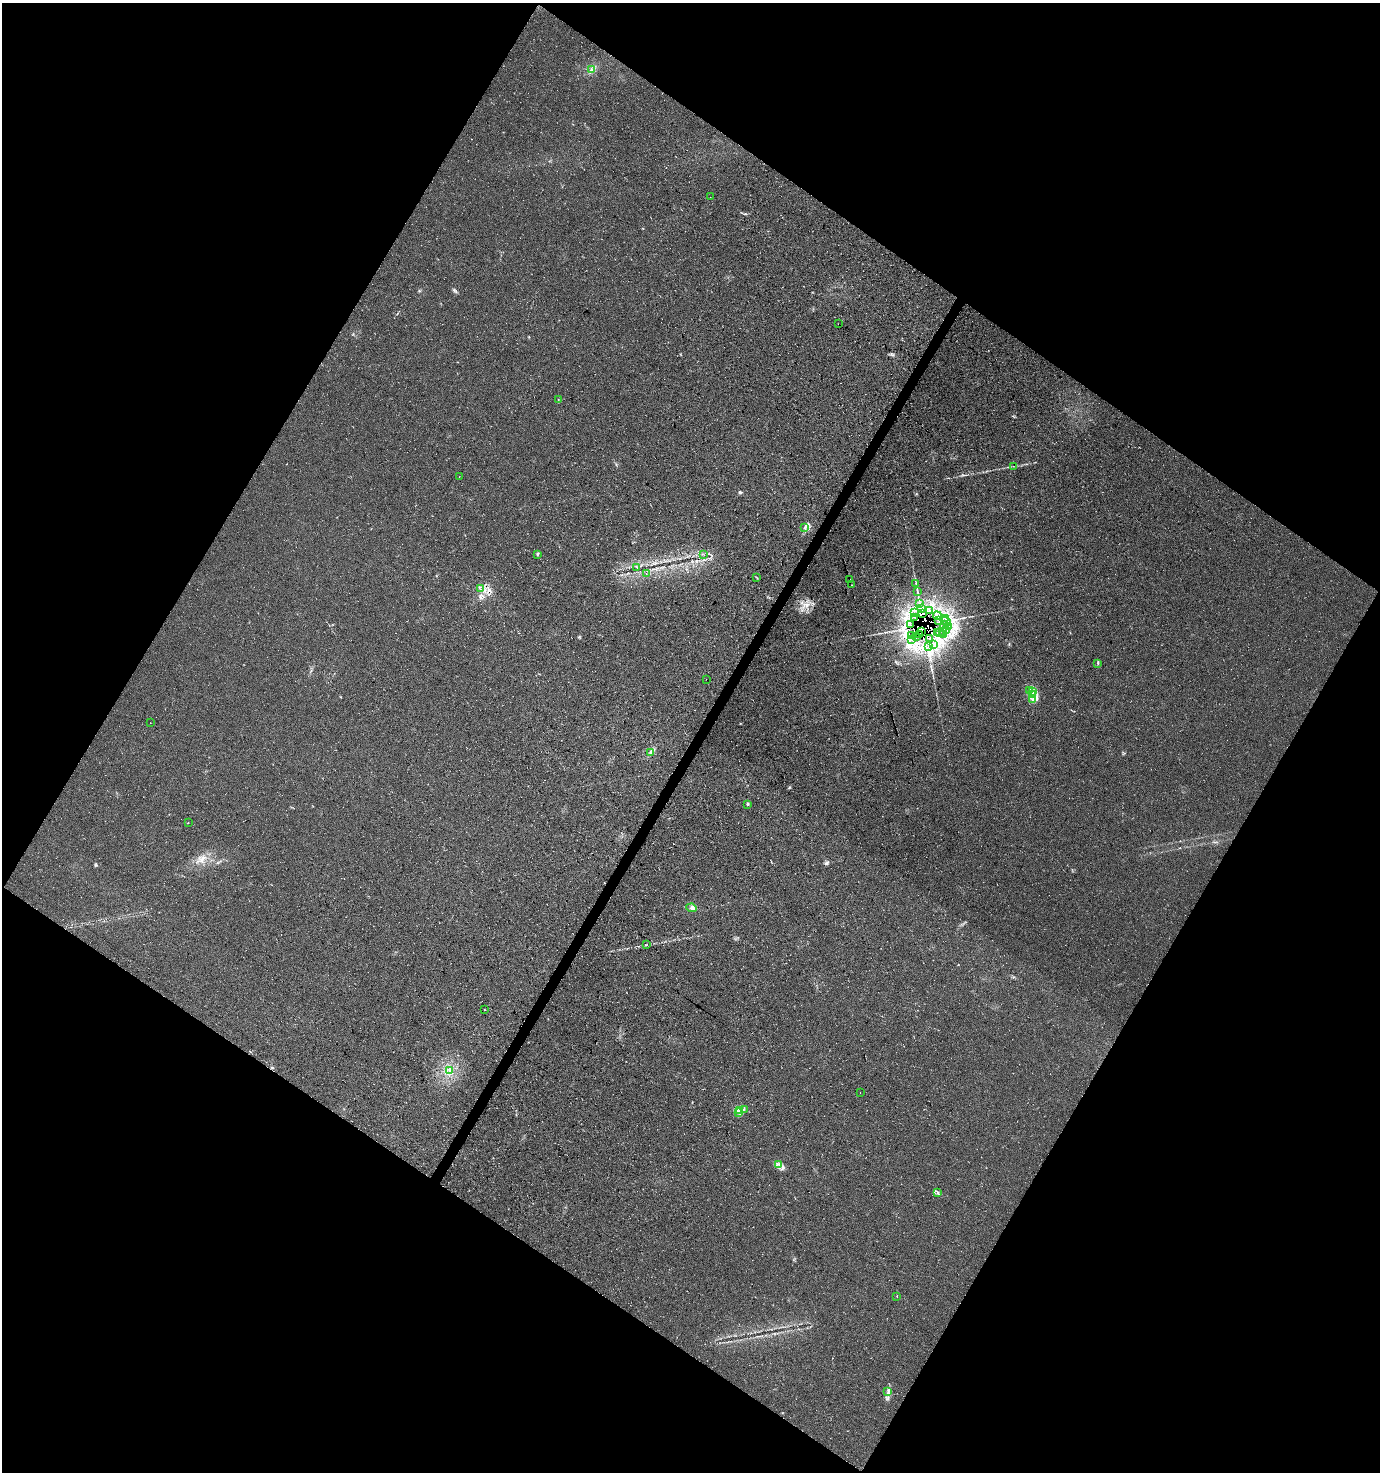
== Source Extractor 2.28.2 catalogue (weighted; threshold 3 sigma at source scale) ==
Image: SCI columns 189-5699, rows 8-5886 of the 5954 x 5886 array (HDU 1 of 3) = the unmasked area's bounding box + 8 px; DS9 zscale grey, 4 x 4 block average (1 PNG px = mean of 4 x 4 image px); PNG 1382 x 1474 px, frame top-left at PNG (2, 3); each listed source drawn as its Kron ellipse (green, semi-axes under 4 px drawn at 4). Shown black and unused: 49% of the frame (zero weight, under 3 of 4 exposures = <1% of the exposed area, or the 3 px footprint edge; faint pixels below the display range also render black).
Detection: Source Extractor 2.28.2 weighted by HDU 2 'WHT'. Background 0.0167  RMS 0.0086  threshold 0.0389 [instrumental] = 3 sigma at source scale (4.5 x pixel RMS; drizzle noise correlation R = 1.50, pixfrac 1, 0.0396/0.0396 arcsec/px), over >= 5 px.
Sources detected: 87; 14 cosmic-ray / hot-pixel residue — neither listed nor drawn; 5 coinciding with a brighter row at this scale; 3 inside a brighter listed object's ellipse — not listed separately; the other 65 listed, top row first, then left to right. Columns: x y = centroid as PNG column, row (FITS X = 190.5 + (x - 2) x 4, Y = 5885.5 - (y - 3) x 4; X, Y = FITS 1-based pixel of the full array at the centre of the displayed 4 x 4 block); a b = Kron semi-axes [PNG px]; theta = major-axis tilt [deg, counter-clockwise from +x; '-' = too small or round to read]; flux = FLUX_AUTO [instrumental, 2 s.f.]
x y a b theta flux
591 70 3 3 - 9
710 197 2 2 - 0.7
838 324 2 2 - 1.3
558 400 2 2 - 2.2
1013 466 2 2 - 1.6
459 477 2 2 - 0.72
805 527 2 2 - 3.9
538 554 3 2 - 3.2
704 555 2 2 - 1.5
637 567 2 2 - 2.4
646 574 2 2 - 1.1
756 577 2 2 - 1.8
850 579 2 2 - 0.76
916 583 3 2 - 4.3
852 585 2 2 - 2.4
481 589 2 2 - 1.8
917 592 2 2 - 2.9
919 603 3 2 - 3.4
921 609 2 2 - 2.5
930 610 3 2 - 3.9
915 613 2 2 - 1.1
923 614 2 2 - 5.8
937 616 4 2 - 5.1
914 617 2 2 - 3.3
945 618 3 2 - 4.2
939 620 2 2 - 3.4
946 621 5 2 - 7.7
910 624 2 2 - 1.2
949 626 2 2 - 1.6
943 628 2 2 - 2.2
946 630 2 2 - 1.8
921 631 2 2 - 1900
940 632 2 2 - 1.4
943 632 2 2 - 1.1
937 633 2 2 - 1.1
920 634 2 2 - 17
943 634 3 2 - 4.9
912 636 2 2 - 1.1
917 637 2 2 - 6.5
911 639 2 2 - 2.6
930 639 2 2 - 3.8
934 645 2 2 - 1.5
928 646 2 2 - 1.4
1098 663 2 2 - 1.9
706 679 2 2 - 0.92
1030 690 2 2 - 3.5
1033 691 2 2 - 7.4
1032 695 3 2 - 6.9
1033 700 3 2 - 3.9
150 723 2 2 - 0.72
651 753 2 2 - 2.8
747 804 2 2 - 2.8
188 823 2 2 - 2
692 908 5 3 - 11
646 945 2 2 - 2
484 1010 2 2 - 1.9
450 1071 3 2 - 4.3
860 1093 2 2 - 0.77
744 1109 2 2 - 3.3
739 1110 2 2 - 5
738 1113 3 2 - 4.7
779 1164 2 2 - 3.9
937 1192 3 2 - 5.1
897 1296 2 2 - 1.5
888 1391 2 2 - 2
Overlapping masked pixels (flux is a lower limit): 8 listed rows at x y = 921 609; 923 614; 914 617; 939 620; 921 631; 920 634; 917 637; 930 639
Diffuse or blended objects may show on this block-average render without a row.